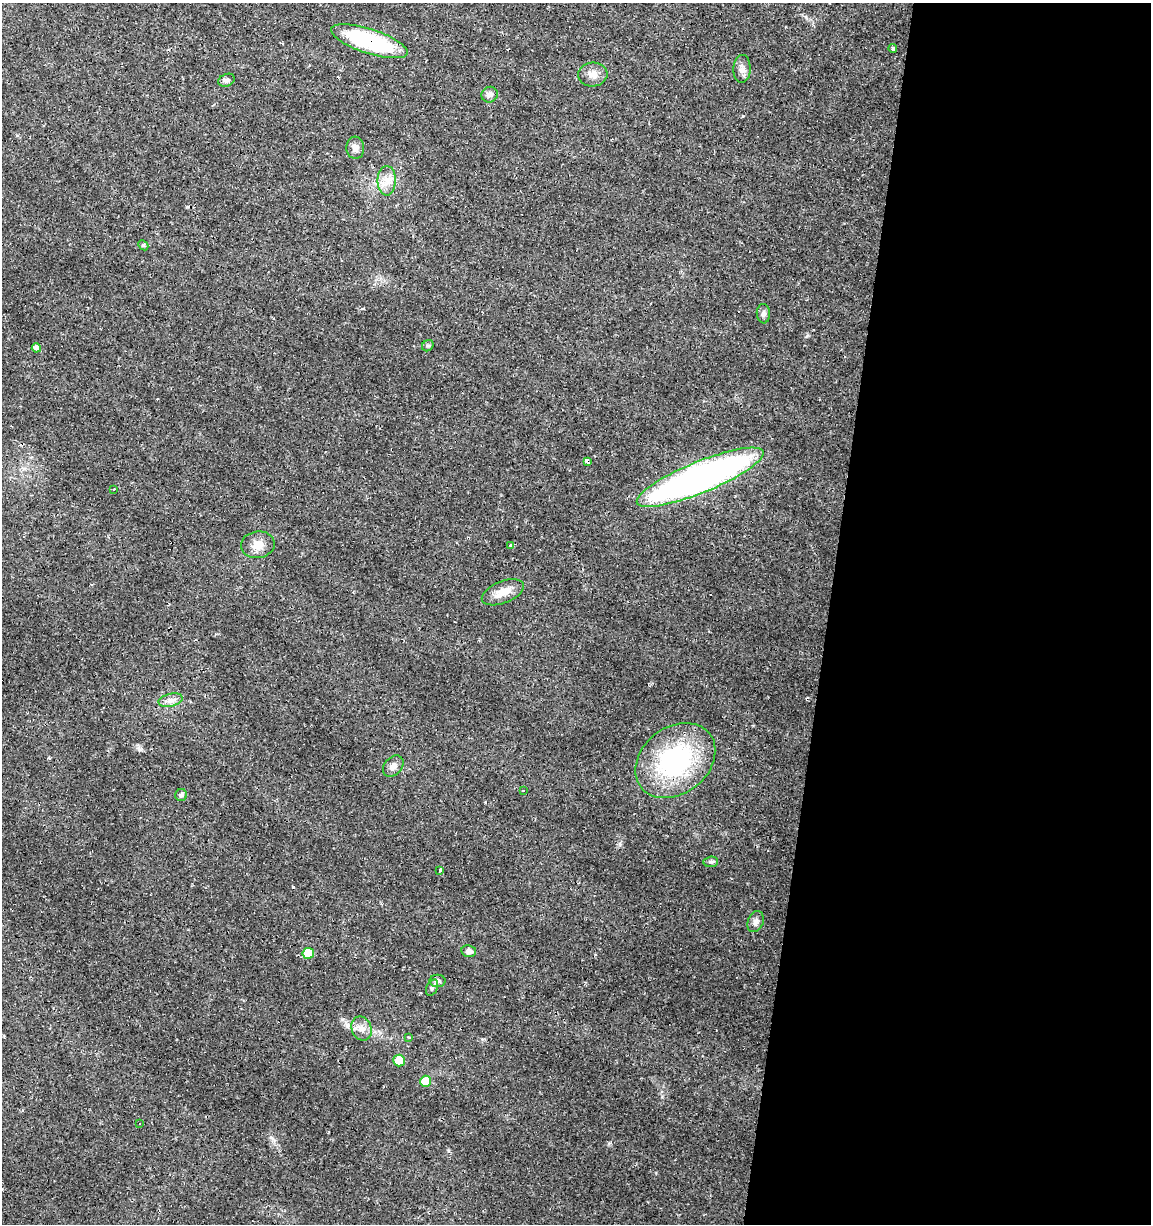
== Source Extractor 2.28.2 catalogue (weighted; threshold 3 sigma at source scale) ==
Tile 12 of 4 x 4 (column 4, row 3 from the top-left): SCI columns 3735-4883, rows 1223-2444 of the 5107 x 4898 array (HDU 1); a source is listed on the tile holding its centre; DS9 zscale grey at full resolution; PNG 1153 x 1226 px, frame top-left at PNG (2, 3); each listed source drawn as its Kron ellipse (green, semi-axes under 4 px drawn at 4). Shown black and unused: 28% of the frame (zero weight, under 2 of 3 exposures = <1% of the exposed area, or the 3 px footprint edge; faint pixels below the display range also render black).
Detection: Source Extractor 2.28.2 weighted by HDU 2 'WHT'; one run over the whole footprint, this tile lists its part. Background 0.0135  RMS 0.0032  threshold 0.0142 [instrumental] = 3 sigma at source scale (4.5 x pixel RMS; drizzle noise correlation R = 1.50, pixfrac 1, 0.0396/0.0396 arcsec/px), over >= 5 px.
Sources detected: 42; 7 cosmic-ray / hot-pixel residue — neither listed nor drawn; the other 35 listed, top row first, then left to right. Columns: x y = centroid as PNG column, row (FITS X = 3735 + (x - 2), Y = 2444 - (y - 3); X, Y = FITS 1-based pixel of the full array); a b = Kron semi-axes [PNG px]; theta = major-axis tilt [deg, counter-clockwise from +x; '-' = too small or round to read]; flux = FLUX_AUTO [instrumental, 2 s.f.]
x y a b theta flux
369 41 40 12 -18 35
893 48 4 4 - 1.8
742 69 14 8 88 1.8
593 74 15 12 5 2.8
226 80 8 6 22 0.96
490 95 8 7 - 1.3
355 148 11 9 -84 1.6
387 181 15 9 89 3
143 245 6 4 -43 0.38
763 314 10 6 -86 1.1
428 346 6 5 - 0.58
36 348 4 4 - 1.6
587 461 4 3 - 3.9
700 477 68 15 22 150
113 490 3 3 - 2
258 545 17 13 7 3.5
511 545 3 3 - 1.4
503 592 22 11 22 4.1
171 700 12 6 14 1.7
675 761 43 33 38 42
393 766 12 8 49 1.8
523 791 3 2 - 0.27
181 795 6 6 - 0.74
711 862 7 5 6 0.62
440 870 3 3 - 5.3
756 922 11 7 68 1.2
469 951 7 6 - 1.4
308 953 6 5 - 8.6
438 981 8 6 -1 0.82
432 988 9 5 65 0.78
362 1028 12 10 -66 2.4
409 1037 3 3 - 0.44
399 1060 6 6 - 5.8
425 1081 5 5 - 7.4
140 1123 2 2 - 0.26
Overlapping masked pixels (flux is a lower limit): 2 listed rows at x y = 369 41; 587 461
Unlisted compact peaks at least as high as the median listed source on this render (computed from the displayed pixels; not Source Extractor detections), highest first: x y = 620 844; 743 116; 662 1097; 485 802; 448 1151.